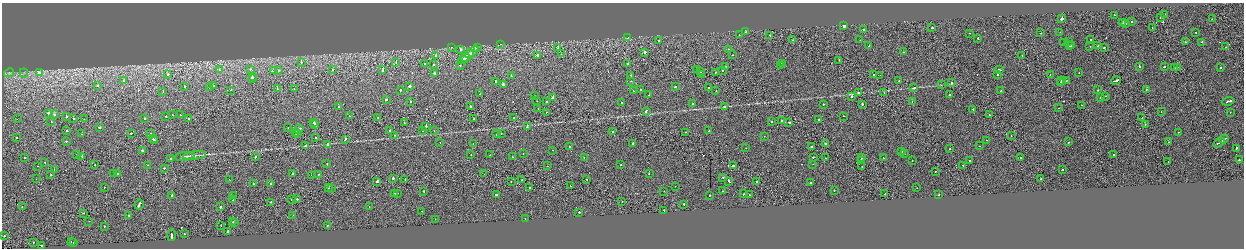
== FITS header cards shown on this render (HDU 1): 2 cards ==
NAXIS1  =                 2484
NAXIS2  =                  492

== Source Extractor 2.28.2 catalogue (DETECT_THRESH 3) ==
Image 2484 x 492 px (HDU 1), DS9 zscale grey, zoomed out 1/2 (1 PNG px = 2 x 2 image px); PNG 1246 x 250 px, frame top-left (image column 1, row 491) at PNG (2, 3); each listed source drawn as its Kron ellipse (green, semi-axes under 4 px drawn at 4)
Background -0.00195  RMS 0.062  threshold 0.187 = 3 sigma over >= 5 px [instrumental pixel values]
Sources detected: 370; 25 cannot appear on this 1/2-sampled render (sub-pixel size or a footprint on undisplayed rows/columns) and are neither listed nor drawn; the other 345 listed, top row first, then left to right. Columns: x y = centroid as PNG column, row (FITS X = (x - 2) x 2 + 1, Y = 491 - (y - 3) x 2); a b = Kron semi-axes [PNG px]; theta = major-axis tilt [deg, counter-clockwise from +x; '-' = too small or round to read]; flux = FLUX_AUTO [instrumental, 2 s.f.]
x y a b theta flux
1165 14 2 2 - 21
1114 15 2 2 - 58
1160 17 2 1 - 24
1062 19 2 2 - 140
1212 19 2 2 - 23
1123 22 2 2 - 59
1132 22 2 2 - 43
1125 24 2 2 - 57
844 26 3 2 - 260
932 28 2 2 - 58
1152 28 2 2 - 25
864 30 2 2 - 110
746 32 2 1 - 98
1060 32 2 1 - 34
1196 32 2 2 - 15
969 33 2 1 - 23
1041 33 2 1 - 29
739 35 2 1 - 18
770 36 2 1 - 45
628 38 2 2 - 63
978 38 2 1 - 35
793 40 2 1 - 21
860 40 2 2 - 34
1091 40 2 2 - 88
659 41 2 2 - 32
1068 41 2 1 - 27
1064 42 2 2 - 71
1185 42 2 1 - 56
1202 42 2 1 - 80
501 44 2 1 - 15
1071 45 2 2 - 74
869 46 2 2 - 64
1069 46 2 1 - 17
1090 46 2 1 - 25
1097 46 2 2 - 56
451 47 2 2 - 15
1226 47 2 2 - 21
477 48 4 2 - 250
558 48 2 2 - 65
1104 48 2 2 - 120
460 49 2 2 - 220
728 49 2 1 - 15
472 52 8 2 39 640
645 52 2 2 - 120
903 52 2 1 - 20
561 54 2 1 - 46
538 55 2 2 - 370
732 55 2 1 - 34
1022 55 2 1 - 29
436 56 2 2 - 73
468 56 7 2 41 520
464 59 6 2 38 540
839 60 2 1 - 19
301 62 2 2 - 43
396 62 2 1 - 31
782 63 3 2 - 170
425 64 2 2 - 70
434 64 2 2 - 42
628 64 2 2 - 77
460 65 2 2 - 41
780 66 2 2 - 44
1139 66 2 2 - 140
725 67 2 2 - 38
1164 67 2 2 - 140
1177 67 2 1 - 24
1175 68 2 1 - 36
1220 68 2 2 - 290
250 69 2 2 - 57
333 69 2 2 - 41
697 69 2 1 - 78
219 70 2 2 - 35
278 70 2 2 - 120
383 70 3 2 - 97
722 70 2 2 - 32
1000 70 3 2 - 54
273 71 2 2 - 370
701 71 2 2 - 200
715 72 2 1 - 18
9 73 5 2 - 15
24 73 4 2 - 9.3
39 73 3 2 - 240
435 73 3 2 - 96
1079 73 2 2 - 34
702 74 2 1 - 43
873 74 2 2 - 36
998 74 2 2 - 21
168 75 2 2 - 170
630 75 2 2 - 65
880 75 2 2 - 19
1050 75 2 1 - 24
252 76 2 2 - 130
511 76 2 2 - 80
252 78 3 2 - 190
1062 80 2 2 - 260
124 81 2 2 - 99
495 81 2 2 - 150
631 81 2 2 - 29
899 81 2 2 - 79
1066 81 2 1 - 33
1116 81 4 2 - 320
951 82 2 2 - 50
1060 82 2 2 - 30
503 84 3 2 - 150
97 85 2 2 - 86
941 85 2 2 - 16
184 86 2 2 - 150
213 86 2 2 - 33
410 86 3 2 - 220
675 87 2 2 - 63
209 88 2 2 - 31
709 88 2 2 - 68
914 88 2 2 - 77
277 89 2 2 - 52
294 89 2 1 - 16
1146 89 2 2 - 28
231 90 2 2 - 71
400 90 2 2 - 45
640 90 2 2 - 48
1098 90 2 2 - 86
163 91 2 1 - 17
633 91 2 2 - 63
716 91 2 1 - 34
1001 91 2 2 - 210
858 92 2 2 - 54
884 93 2 1 - 32
480 94 2 2 - 61
649 95 2 1 - 21
949 95 2 2 - 65
535 96 2 2 - 60
851 96 2 2 - 82
1105 96 2 1 - 99
553 97 3 2 - 710
1101 97 2 2 - 63
386 100 2 2 - 150
411 101 2 2 - 100
537 101 2 2 - 25
547 101 2 2 - 59
912 101 2 2 - 39
1228 101 6 2 16 250
621 103 2 2 - 82
693 104 2 1 - 56
823 104 2 2 - 20
862 104 2 2 - 130
1082 105 2 2 - 31
471 106 2 2 - 99
338 107 2 2 - 120
725 107 2 2 - 90
1058 108 2 1 - 14
538 109 2 2 - 30
973 109 2 2 - 40
646 111 3 2 - 56
546 112 2 2 - 29
1161 112 2 1 - 23
1230 112 2 2 - 25
49 113 2 2 - 210
54 114 3 2 - 210
989 114 2 1 - 35
172 115 2 2 - 25
180 115 2 2 - 34
166 116 2 2 - 22
349 116 2 1 - 13
843 116 2 2 - 18
66 117 2 2 - 120
145 118 2 2 - 93
189 118 2 1 - 39
378 118 2 1 - 25
514 118 2 2 - 130
1142 118 2 1 - 18
17 119 2 1 - 2.4
73 119 2 2 - 70
84 119 2 1 - 29
474 119 2 2 - 100
781 120 2 2 - 66
818 120 2 2 - 62
51 122 2 1 - 23
314 122 3 2 - 150
772 122 2 2 - 26
789 122 2 2 - 120
404 123 2 1 - 100
315 125 4 1 - 180
1145 125 2 1 - 73
426 126 2 2 - 310
99 127 3 2 - 140
527 127 2 2 - 34
288 128 2 2 - 15
299 129 5 2 - 210
67 130 2 2 - 22
390 131 2 2 - 180
422 131 2 1 - 15
434 131 2 2 - 24
613 131 2 2 - 21
709 131 2 2 - 59
686 132 2 1 - 27
1178 132 2 2 - 33
131 133 2 2 - 50
501 133 2 2 - 17
81 134 2 1 - 54
150 134 2 1 - 38
296 134 2 1 - 210
297 134 2 2 - 91
496 134 2 2 - 27
394 135 2 2 - 100
764 136 2 1 - 12
1011 136 2 1 - 19
315 137 2 1 - 26
16 138 2 2 - 55
153 139 2 1 - 150
345 139 3 2 - 100
1224 139 5 1 - 220
987 140 2 1 - 68
66 141 2 2 - 37
154 141 2 2 - 120
440 142 2 1 - 26
1069 142 2 2 - 44
1168 142 2 1 - 32
1219 142 6 1 32 220
473 143 2 1 - 13
633 143 2 2 - 78
825 143 2 2 - 45
328 144 2 2 - 280
305 146 2 1 - 43
812 146 2 2 - 57
979 146 2 2 - 36
570 147 2 2 - 34
746 148 2 1 - 16
950 148 2 2 - 73
1236 148 2 2 - 82
142 150 2 2 - 82
552 150 2 2 - 19
902 152 2 2 - 37
523 153 2 1 - 25
905 153 2 2 - 27
77 154 2 2 - 38
195 155 12 3 7 35
471 155 2 2 - 19
490 155 2 2 - 66
1114 155 2 2 - 190
82 156 2 2 - 61
185 156 10 3 7 30
255 157 2 2 - 54
512 157 2 1 - 20
813 157 2 2 - 53
1020 157 2 2 - 26
24 158 2 2 - 59
170 158 2 2 - 26
584 158 2 1 - 27
826 158 2 1 - 18
862 158 2 2 - 360
883 158 2 1 - 14
861 160 2 1 - 280
912 160 2 1 - 22
970 160 2 2 - 23
1239 160 2 2 - 110
1168 161 2 2 - 62
45 163 2 2 - 43
327 164 2 2 - 32
813 164 2 2 - 31
95 165 2 2 - 30
148 165 2 1 - 14
621 165 2 2 - 25
37 166 2 1 - 15
547 166 2 1 - 14
734 166 2 2 - 310
862 166 2 1 - 44
963 166 2 2 - 68
164 168 2 1 - 53
54 170 2 1 - 24
1062 170 2 2 - 58
935 171 2 1 - 35
649 173 2 2 - 36
114 174 2 2 - 33
118 174 2 2 - 65
292 174 2 2 - 72
319 174 2 1 - 27
484 174 2 1 - 66
51 175 2 2 - 80
311 175 2 1 - 18
723 177 2 2 - 85
393 178 2 2 - 250
36 179 2 1 - 6.2
229 179 2 1 - 10
586 179 2 1 - 19
1041 179 2 1 - 100
405 180 2 1 - 17
522 180 2 2 - 19
377 181 2 2 - 230
511 181 2 1 - 28
729 181 3 2 - 150
756 182 2 1 - 240
810 182 2 2 - 25
271 183 2 2 - 45
253 184 2 2 - 73
570 186 2 1 - 29
675 186 2 1 - 16
104 187 2 1 - 20
530 187 2 2 - 46
328 188 2 2 - 52
917 188 2 1 - 22
331 189 2 1 - 20
834 190 2 1 - 37
424 191 2 2 - 64
664 191 2 2 - 11
722 191 2 2 - 29
397 193 2 1 - 14
395 194 2 2 - 74
743 194 2 2 - 69
885 194 2 1 - 21
496 195 2 2 - 150
709 195 2 2 - 50
749 195 2 2 - 22
939 195 2 2 - 36
172 196 3 2 - 180
233 196 2 1 - 18
292 199 2 2 - 84
297 199 2 2 - 83
233 200 2 1 - 26
270 202 3 2 - 220
622 202 2 1 - 27
139 204 5 2 - 390
684 204 2 2 - 140
22 207 2 2 - 24
220 207 2 2 - 110
369 207 2 2 - 21
664 210 2 2 - 48
422 211 2 1 - 27
579 212 2 2 - 80
84 213 2 1 - 36
129 215 2 2 - 74
293 215 2 1 - 3.4
525 218 2 2 - 30
435 219 2 2 - 41
89 221 2 1 - 17
233 222 2 2 - 40
235 222 2 1 - 17
104 226 2 2 - 37
221 226 2 1 - 33
327 226 2 2 - 57
228 231 2 2 - 320
184 234 2 2 - 37
171 235 5 1 - 490
4 236 2 2 - 34
71 241 2 2 - 71
73 242 2 1 - 120
33 243 2 1 - 58
41 245 3 2 - 280
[25 sub-pixel or undisplayed-footprint detections neither listed nor drawn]